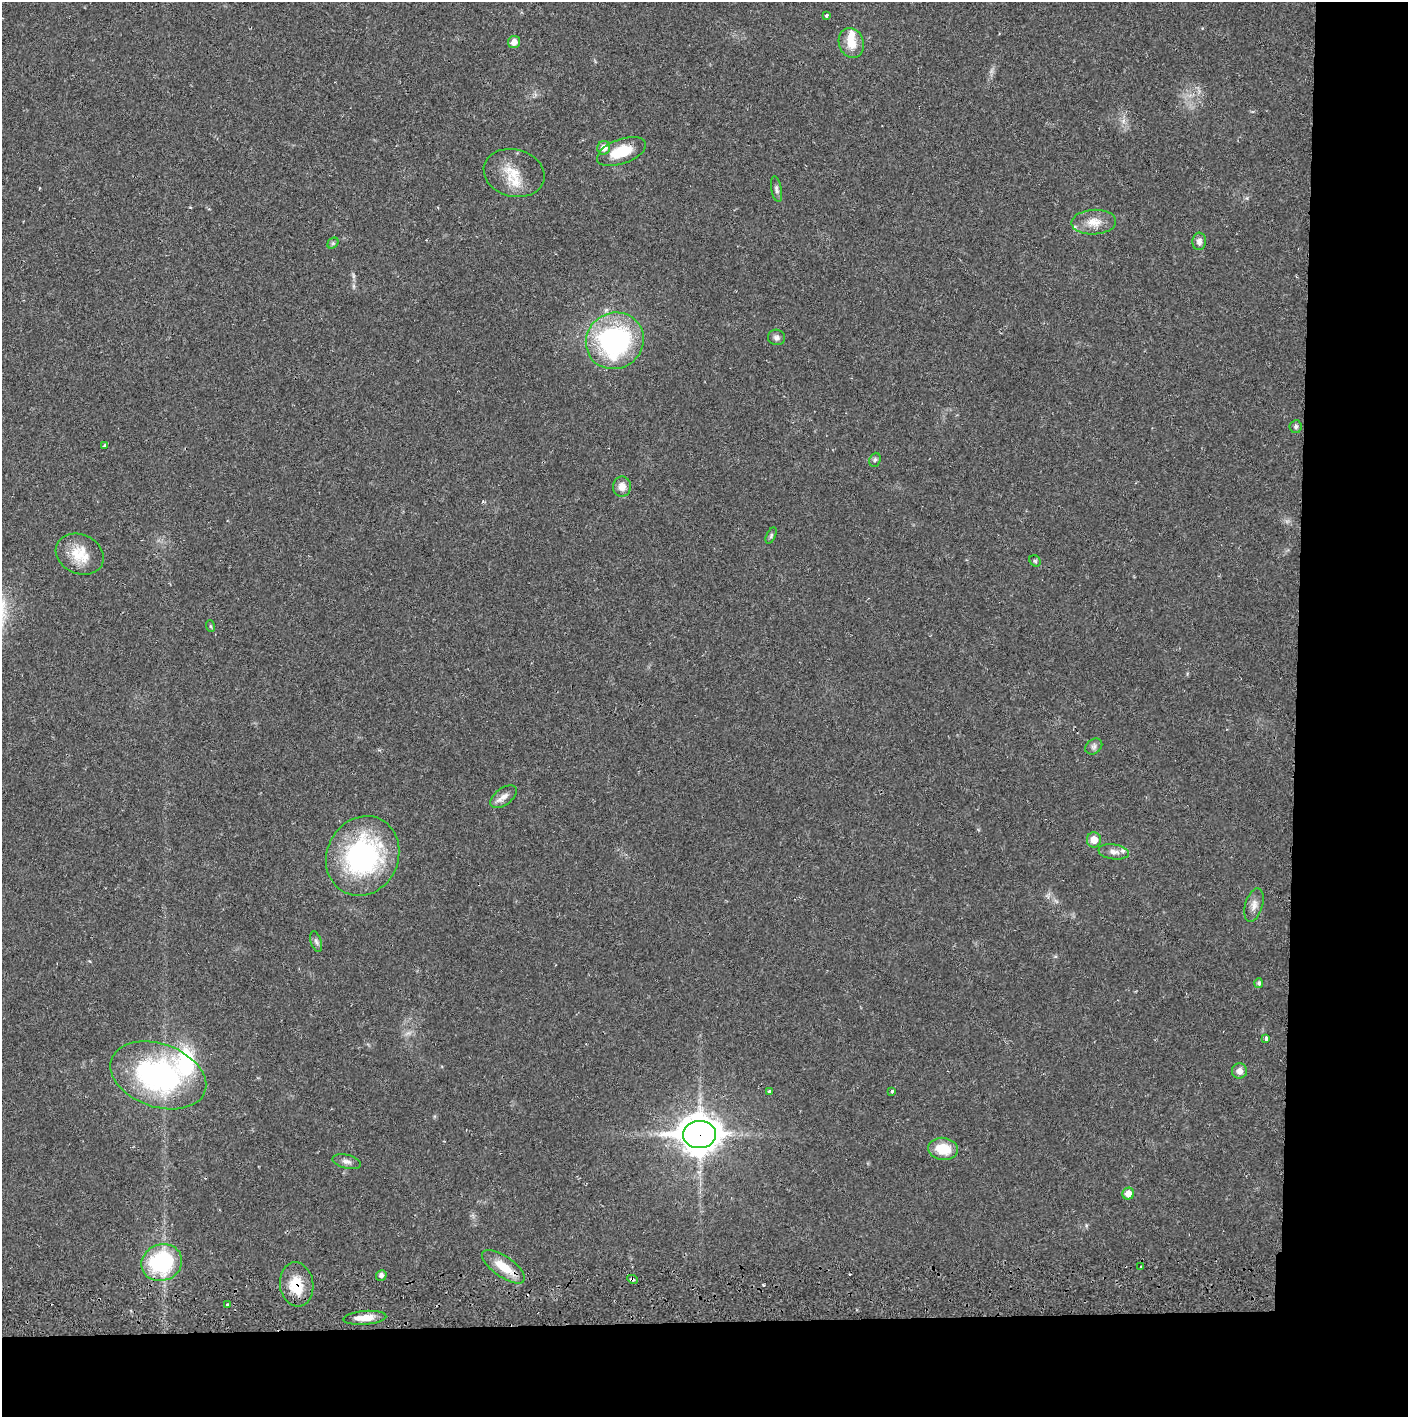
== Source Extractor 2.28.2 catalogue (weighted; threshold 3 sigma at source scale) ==
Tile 9 of 3 x 3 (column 3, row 3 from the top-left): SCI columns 2816-4221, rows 57-1471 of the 4228 x 4361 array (HDU 1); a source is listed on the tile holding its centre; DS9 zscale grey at full resolution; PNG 1410 x 1419 px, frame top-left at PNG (2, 2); each listed source drawn as its Kron ellipse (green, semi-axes under 4 px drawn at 4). Shown black and unused: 14% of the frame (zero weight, under 2 of 3 exposures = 3% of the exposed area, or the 3 px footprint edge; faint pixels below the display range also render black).
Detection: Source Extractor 2.28.2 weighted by HDU 2 'WHT'; one run over the whole footprint, this tile lists its part. Background 0.0212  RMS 0.0035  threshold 0.0156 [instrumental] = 3 sigma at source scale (4.5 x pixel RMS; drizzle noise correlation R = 1.50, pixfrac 1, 0.05/0.05 arcsec/px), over >= 5 px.
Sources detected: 50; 5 inside a brighter listed object's ellipse — not listed separately; the other 45 listed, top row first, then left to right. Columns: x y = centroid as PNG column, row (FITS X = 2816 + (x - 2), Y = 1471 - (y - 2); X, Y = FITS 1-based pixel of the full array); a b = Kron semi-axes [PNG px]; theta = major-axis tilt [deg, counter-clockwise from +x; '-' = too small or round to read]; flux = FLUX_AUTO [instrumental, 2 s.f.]
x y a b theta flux
826 15 3 3 - 1.2
514 42 6 6 - 2.5
851 43 15 12 -72 5.3
604 148 7 6 - 2.8
621 152 26 12 20 9.9
514 173 31 23 -15 9.1
776 189 13 5 -80 1.1
1094 222 22 12 3 5
1199 241 9 7 86 1.6
333 243 6 5 - 0.58
777 337 8 7 - 1.2
615 341 29 28 - 61
1296 427 6 6 - 0.82
104 446 3 3 - 0.78
875 460 7 5 68 0.68
622 487 10 9 - 2.6
771 536 9 4 65 0.6
80 554 25 19 -25 8.4
1035 561 6 5 - 0.51
210 626 6 3 -70 0.41
1094 746 9 7 37 1.1
504 797 15 8 37 2.4
1094 840 7 7 - 3.5
1114 852 15 7 -9 2.1
363 856 41 35 64 57
1254 905 17 8 73 2.4
316 942 11 5 -72 0.91
1259 983 5 4 - 0.74
1266 1039 4 3 - 2.5
1239 1071 7 7 - 2.1
158 1075 49 31 -19 73
892 1091 3 3 - 0.56
769 1092 4 3 - 1.7
700 1134 16 13 -1 690
943 1149 15 11 -6 7.8
347 1162 14 7 -14 1.6
1128 1194 6 6 - 2.9
162 1263 20 18 21 36
503 1267 25 10 -35 7.7
1141 1267 3 3 - 0.47
381 1275 5 5 - 1.3
632 1279 5 3 - 0.79
297 1284 22 16 -82 9
228 1304 3 3 - 0.6
365 1318 21 7 5 4.5
Overlapping masked pixels (flux is a lower limit): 3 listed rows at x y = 700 1134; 632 1279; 297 1284